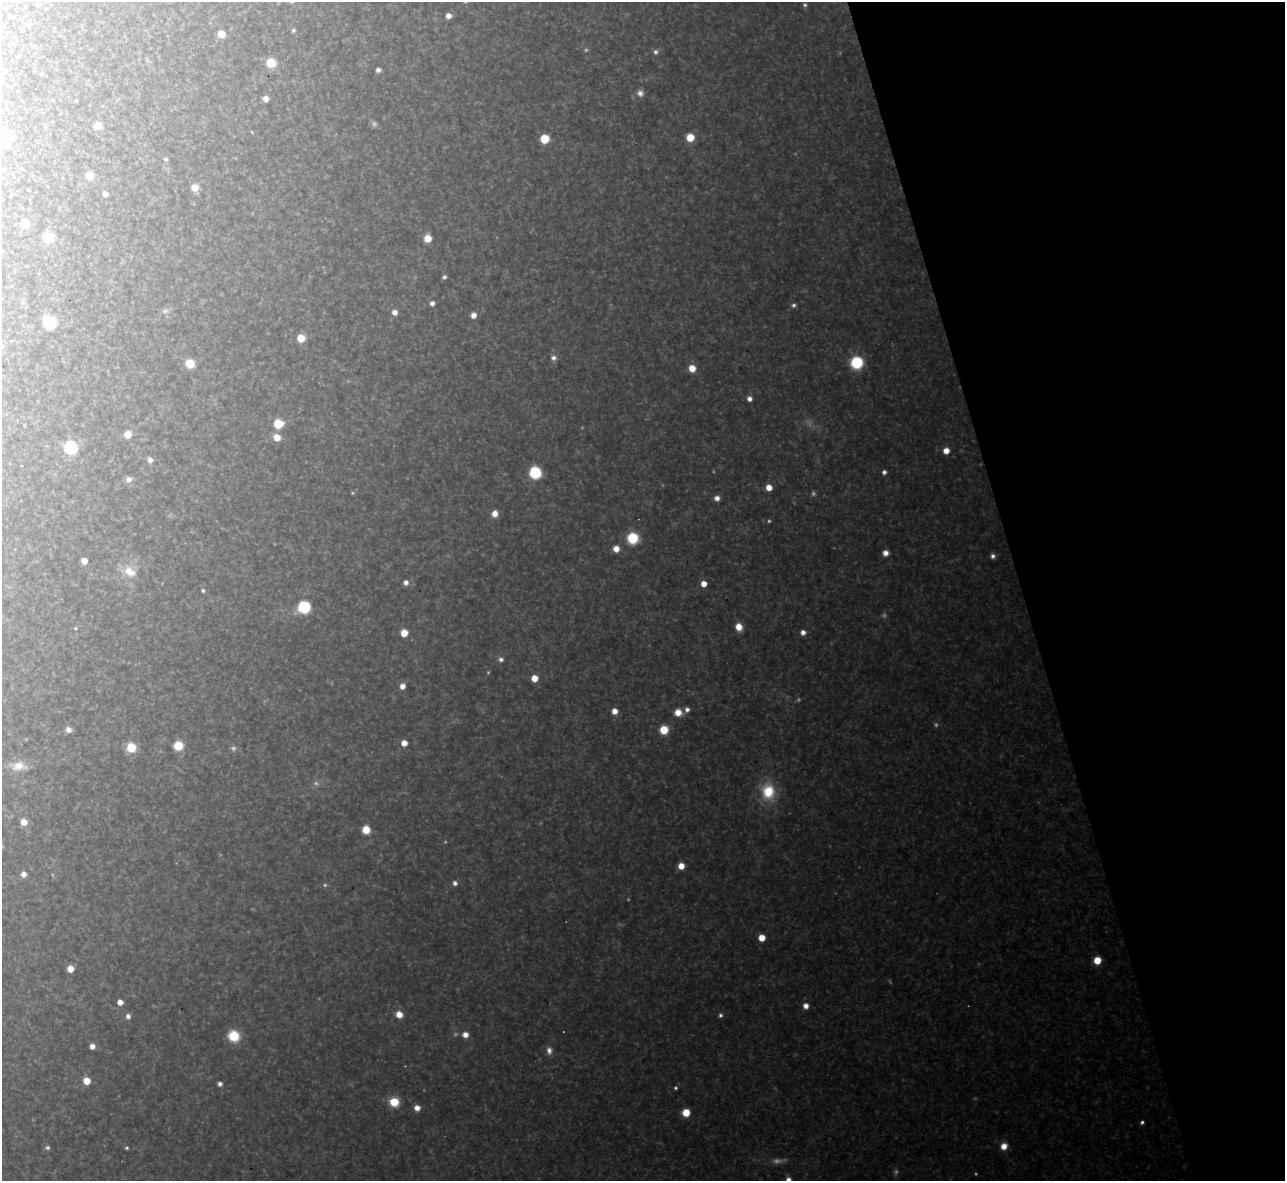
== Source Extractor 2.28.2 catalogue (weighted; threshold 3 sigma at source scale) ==
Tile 12 of 4 x 4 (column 4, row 3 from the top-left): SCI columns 3851-5133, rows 1321-2499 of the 5133 x 5115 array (HDU 1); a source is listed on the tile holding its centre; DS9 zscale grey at full resolution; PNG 1287 x 1183 px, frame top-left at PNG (2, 2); no overlay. Shown black and unused: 21% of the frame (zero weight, under 3 of 4 exposures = <1% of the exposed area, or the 3 px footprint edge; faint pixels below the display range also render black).
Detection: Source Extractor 2.28.2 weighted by HDU 2 'WHT'; one run over the whole footprint, this tile lists its part. Background 0.314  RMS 0.019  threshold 0.0867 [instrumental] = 3 sigma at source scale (4.5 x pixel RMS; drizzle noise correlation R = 1.50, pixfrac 1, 0.05/0.05 arcsec/px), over >= 5 px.
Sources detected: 125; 21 too faint to see at this stretch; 2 cosmic-ray / hot-pixel residue — not listed; the other 102 listed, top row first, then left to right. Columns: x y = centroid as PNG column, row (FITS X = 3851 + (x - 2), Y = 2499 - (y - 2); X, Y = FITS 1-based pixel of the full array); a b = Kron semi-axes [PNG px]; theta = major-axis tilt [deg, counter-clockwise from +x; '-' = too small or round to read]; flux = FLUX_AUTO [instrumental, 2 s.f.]
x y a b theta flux
805 5 6 5 - 4.1
448 16 5 5 - 16
293 30 5 4 - 4.8
221 34 6 6 - 32
655 52 7 6 - 7.1
271 63 6 6 - 68
378 70 4 4 - 8.6
640 93 9 9 - 12
266 99 5 5 - 13
53 100 5 3 - 1.6
76 100 3 2 - 2.3
98 125 5 5 - 30
690 137 6 6 - 49
4 138 7 7 - 330
544 139 6 6 - 72
166 159 5 5 - 4.2
21 169 4 3 - 2.3
89 175 6 6 - 35
195 188 7 6 - 27
105 194 5 5 - 11
24 223 6 6 - 40
48 237 8 8 - 48
428 238 6 5 - 37
444 277 5 4 - 5.2
432 303 5 5 - 8.8
794 305 7 6 - 6.1
394 312 5 5 - 15
473 315 6 6 - 15
49 322 8 7 - 130
301 338 6 5 - 52
553 358 8 8 - 9.2
190 363 6 6 - 65
857 363 8 8 - 160
692 368 6 6 - 31
749 399 6 6 - 11
278 424 7 6 - 72
127 434 6 6 - 30
277 437 7 7 - 27
71 447 6 6 - 250
946 451 6 5 - 21
150 460 7 5 -55 11
535 472 9 8 - 120
884 472 5 5 - 7
129 479 8 7 - 13
769 487 5 5 - 26
717 498 6 6 - 12
495 513 6 6 - 20
633 538 10 9 - 87
616 549 6 6 - 22
885 553 7 6 - 15
993 556 6 5 - 7.7
84 561 5 5 - 19
129 571 21 14 -21 42
406 582 6 6 - 10
704 584 5 5 - 26
203 591 4 4 - 4.9
304 607 9 9 - 120
739 627 7 6 - 26
75 628 5 4 - 2.7
803 632 6 5 - 11
404 633 5 5 - 36
501 659 7 6 - 7.6
534 678 5 5 - 28
402 686 6 6 - 14
687 709 7 6 - 8.8
615 711 6 6 - 18
678 712 8 7 - 27
68 730 6 5 - 12
664 730 6 6 - 64
404 743 6 5 - 20
178 746 6 6 - 93
131 747 7 6 - 74
18 766 23 12 -2 33
768 792 22 17 -82 81
24 822 6 6 - 21
366 830 6 6 - 50
681 866 6 6 - 23
23 874 5 5 - 13
455 883 6 5 - 8
762 938 5 5 - 31
1097 960 6 6 - 42
70 969 5 5 - 24
120 1002 5 5 - 16
806 1006 6 6 - 15
399 1014 7 6 - 25
720 1015 6 5 - 5.4
128 1016 7 6 - 8.7
465 1035 7 6 - 15
234 1036 9 8 - 87
92 1046 5 5 - 14
549 1050 10 7 -85 12
86 1081 6 6 - 37
220 1084 5 4 - 7.8
676 1088 4 4 - 3.7
394 1102 8 8 - 56
417 1108 6 6 - 16
686 1113 6 6 - 45
1142 1122 4 4 - 5.2
1004 1146 8 7 - 22
47 1148 6 6 - 5.8
127 1148 5 5 - 3.5
788 1180 7 7 - 12
Isophote crosses this tile's border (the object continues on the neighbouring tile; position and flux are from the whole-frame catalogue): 2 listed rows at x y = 4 138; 788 1180